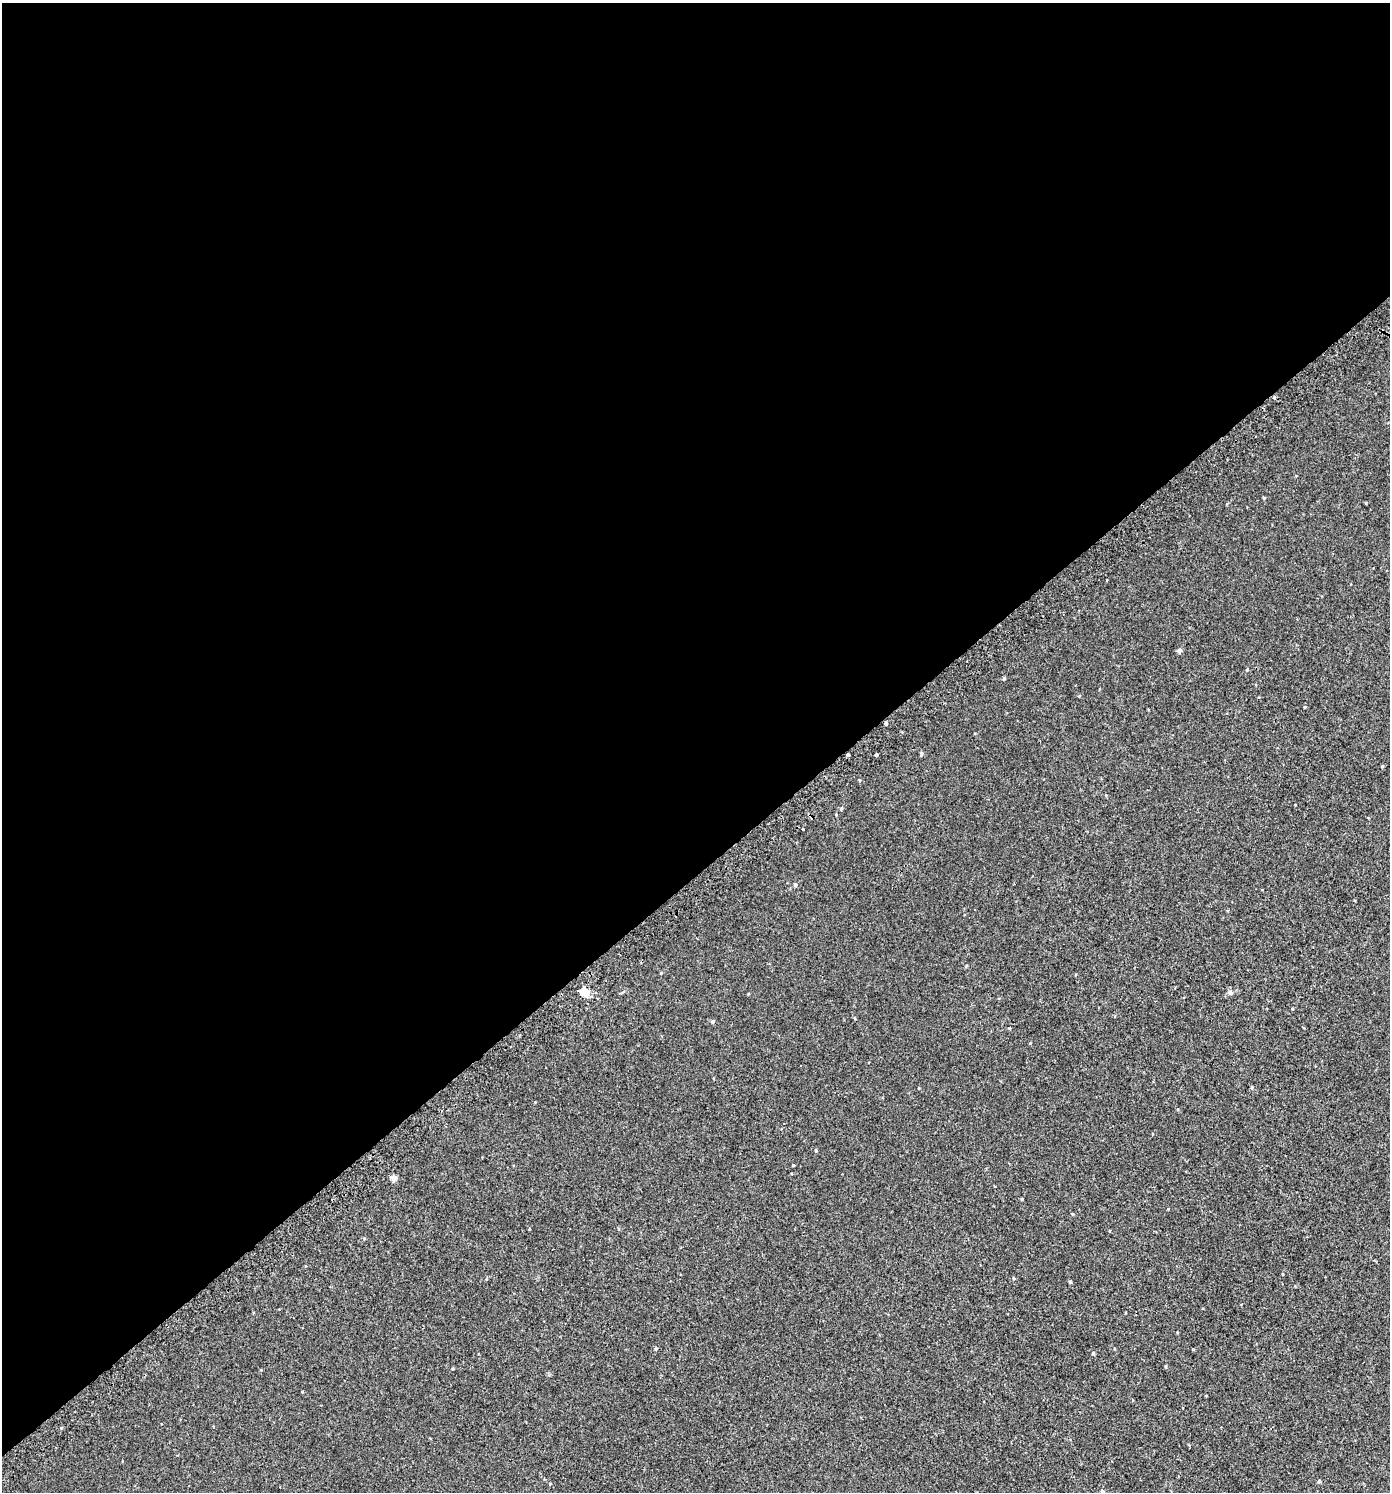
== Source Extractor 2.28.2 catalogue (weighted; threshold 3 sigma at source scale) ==
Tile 2 of 4 x 4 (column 2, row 1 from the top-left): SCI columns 1648-3035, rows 4531-6020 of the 6007 x 6069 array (HDU 1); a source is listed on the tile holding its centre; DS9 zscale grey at full resolution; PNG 1392 x 1494 px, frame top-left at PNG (2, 3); no overlay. Shown black and unused: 59% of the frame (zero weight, under 2 of 3 exposures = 3% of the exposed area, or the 3 px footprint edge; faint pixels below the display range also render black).
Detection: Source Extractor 2.28.2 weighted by HDU 2 'WHT'; one run over the whole footprint, this tile lists its part. Background 0.00218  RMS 0.0058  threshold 0.0262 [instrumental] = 3 sigma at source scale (4.5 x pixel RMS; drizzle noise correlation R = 1.50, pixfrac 1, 0.0396/0.0396 arcsec/px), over >= 5 px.
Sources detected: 35; all 35 listed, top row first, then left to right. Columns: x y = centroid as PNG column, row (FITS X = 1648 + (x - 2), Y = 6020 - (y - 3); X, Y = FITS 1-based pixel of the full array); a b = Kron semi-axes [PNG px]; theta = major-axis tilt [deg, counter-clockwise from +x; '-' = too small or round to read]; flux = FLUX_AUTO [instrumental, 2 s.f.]
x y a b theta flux
1274 397 3 3 - 1.2
1264 498 4 3 - 0.48
1366 503 4 2 - 0.34
1179 650 5 4 - 2.1
1247 670 5 3 - 0.44
1004 679 4 4 - 0.65
1079 696 4 3 - 0.44
1305 707 4 3 - 0.43
886 723 3 3 - 5.2
921 754 6 4 -89 0.81
848 755 3 3 - 7.9
876 755 4 3 - 1.9
1382 766 4 3 - 0.48
860 780 3 3 - 3
842 808 5 3 - 0.53
803 829 3 3 - 1.8
795 885 5 5 - 1.1
661 973 5 3 - 0.49
585 993 8 7 - 7.3
1230 993 7 7 - 1.4
712 1022 5 5 - 0.84
1252 1087 4 4 - 0.6
816 1150 4 3 - 0.58
394 1178 4 4 - 5.7
1022 1199 3 3 - 0.52
364 1238 5 3 - 0.48
1013 1278 4 3 - 0.49
1070 1282 4 3 - 0.66
656 1349 5 3 - 0.5
1093 1353 4 4 - 0.61
1165 1366 4 3 - 0.58
177 1455 3 3 - 0.48
1319 1481 4 4 - 0.89
550 1484 4 3 - 0.45
1102 1491 5 4 - 0.63
Overlapping masked pixels (flux is a lower limit): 3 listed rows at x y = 1274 397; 886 723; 848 755
Unlisted compact peaks at least as high as the median listed source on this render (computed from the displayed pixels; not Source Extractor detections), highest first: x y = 793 1165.